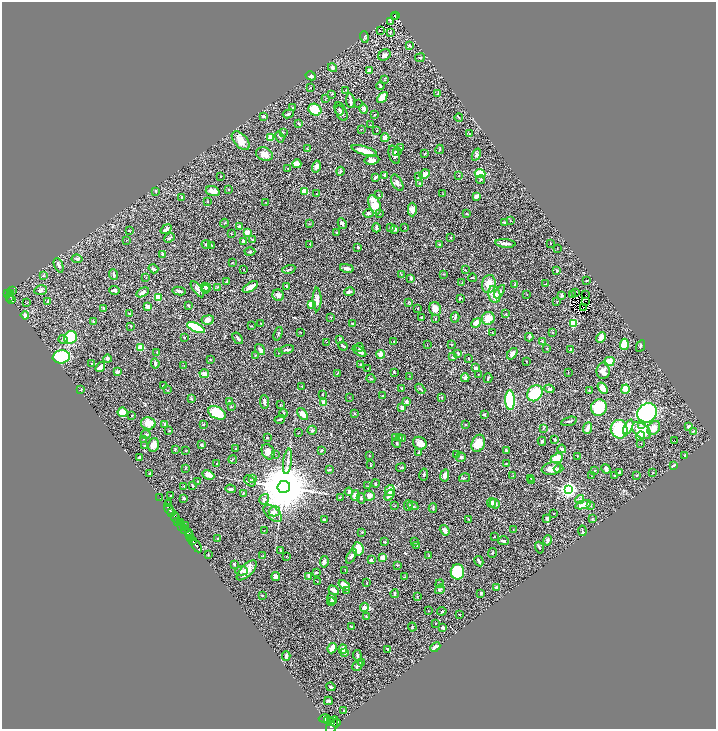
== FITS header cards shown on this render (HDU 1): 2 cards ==
NAXIS1  =                 1428
NAXIS2  =                 1453

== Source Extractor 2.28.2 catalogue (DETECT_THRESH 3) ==
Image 1428 x 1453 px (HDU 1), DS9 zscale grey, zoomed out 1/2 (1 PNG px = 2 x 2 image px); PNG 718 x 731 px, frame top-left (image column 1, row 1453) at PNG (2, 2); each listed source drawn as its Kron ellipse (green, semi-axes under 4 px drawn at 4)
Background 0.631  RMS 0.031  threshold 0.0928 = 3 sigma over >= 5 px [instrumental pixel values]
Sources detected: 541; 58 cannot appear on this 1/2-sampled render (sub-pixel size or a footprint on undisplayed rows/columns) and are neither listed nor drawn; the other 483 listed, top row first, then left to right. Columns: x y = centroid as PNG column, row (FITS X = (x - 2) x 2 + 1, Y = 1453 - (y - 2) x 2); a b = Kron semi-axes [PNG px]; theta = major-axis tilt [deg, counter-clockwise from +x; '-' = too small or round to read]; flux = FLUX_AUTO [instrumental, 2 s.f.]
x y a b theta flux
396 15 3 1 - 21
394 16 3 1 - 5.1
390 22 2 1 - 2.5
380 30 2 1 - 4.5
390 33 2 1 - 2.4
364 37 6 3 -73 7.6
409 45 3 3 - 4.7
384 55 6 5 - 17
420 58 5 3 - 8.2
332 68 5 4 - 12
370 70 3 3 - 9.2
311 76 5 3 - 13
385 80 3 2 - 2.8
380 86 4 2 - 9.4
310 88 2 2 - 2.1
346 90 3 2 - 2.7
438 93 4 2 - 4.2
332 94 3 2 - 2.6
382 97 6 3 46 69
325 99 3 2 - 1.9
350 101 7 2 -82 22
359 103 2 1 - 1.4
292 107 2 2 - 4
364 109 5 3 - 25
315 110 7 5 -34 120
339 111 5 4 - 10
341 112 10 5 -65 23
288 114 6 3 24 7
375 115 3 2 - 4.1
263 116 2 2 - 11
459 117 4 2 - 5.7
299 124 4 2 - 5.6
370 125 2 2 - 2.8
361 129 2 1 - 1.7
377 131 2 2 - 2.1
283 132 3 2 - 2.5
469 133 2 2 - 4.6
271 137 4 3 - 59
280 137 6 2 -57 7.2
385 138 4 3 - 33
241 141 11 6 -47 60
401 148 3 2 - 2.5
308 149 3 2 - 3
440 149 5 1 - 2.8
364 151 13 3 -17 68
397 152 4 3 - 6.2
425 153 3 2 - 4.1
264 154 9 6 -20 39
394 155 10 5 -71 23
476 155 6 4 68 11
372 160 7 4 8 25
297 164 4 4 - 50
316 167 6 4 76 21
288 168 3 2 - 3.4
340 171 4 3 - 5
480 173 5 4 - 110
424 174 5 3 - 28
385 175 4 3 - 11
220 176 2 1 - 1.7
459 176 3 2 - 2.6
376 177 4 3 - 15
418 177 3 2 - 2.8
480 180 4 3 - 5.7
397 183 9 5 -61 21
420 183 4 3 - 5.2
229 189 2 1 - 2.7
156 191 4 3 - 4.8
213 191 7 4 -16 35
305 191 3 3 - 76
317 194 3 2 - 4.1
443 194 3 2 - 2.5
379 195 2 2 - 2.9
477 196 4 3 - 30
182 197 3 2 - 3.5
207 201 3 1 - 2
266 202 2 2 - 1.5
375 205 10 5 -67 84
412 210 7 4 -89 29
369 213 5 3 - 11
379 213 3 3 - 5.6
467 214 3 3 - 4.8
510 220 2 2 - 2.7
504 222 3 2 - 4.6
224 223 4 2 - 2.9
309 224 3 2 - 2.8
342 224 5 3 - 9.6
239 227 3 3 - 17
376 228 4 2 - 14
391 228 4 3 - 5.8
405 228 3 2 - 1.9
166 229 6 4 38 17
394 229 3 3 - 16
129 230 3 2 - 3.9
247 232 3 3 - 38
337 232 2 2 - 5.9
232 234 3 2 - 2.6
169 238 6 3 39 9
451 238 3 2 - 3.2
252 239 2 2 - 5.5
126 240 2 1 - 1.7
243 241 4 3 - 15
505 243 10 3 -5 24
550 243 2 1 - 2.5
206 244 4 3 - 5.8
310 244 3 2 - 3.2
439 244 3 3 - 4.8
212 245 3 2 - 3
358 247 2 2 - 8.7
557 249 2 1 - 1.5
250 252 5 2 - 4.6
162 254 3 2 - 9.8
77 259 5 4 - 9.1
232 262 3 2 - 3
59 265 7 3 -67 15
347 268 7 3 -12 22
153 269 5 2 - 17
289 269 7 2 13 5.7
244 270 2 1 - 1.8
465 270 2 2 - 2.6
557 271 3 3 - 4.2
401 274 3 2 - 1.9
444 274 3 2 - 3.6
114 275 5 3 - 8
43 276 3 3 - 4.4
146 277 2 1 - 2.1
411 278 4 2 - 9.6
473 278 4 2 - 5.2
587 280 3 2 - 5.2
226 281 3 2 - 4.3
462 282 3 2 - 3.4
489 284 9 7 80 64
515 284 4 2 - 6
545 284 4 2 - 2.7
286 286 3 2 - 6.4
206 287 5 3 - 17
218 287 4 3 - 5.4
250 287 9 4 31 49
197 289 9 4 -54 23
205 289 4 3 - 7.4
12 290 4 3 - 58
41 290 6 5 - 14
114 290 5 3 - 16
179 291 6 3 -10 15
142 292 7 3 32 20
349 292 5 3 - 18
499 292 7 4 56 19
7 293 4 2 - 280
11 293 4 3 - 230
576 293 2 2 - 1.6
494 294 8 6 -77 60
586 294 2 1 - 4.1
278 295 6 5 - 26
527 295 2 2 - 1.9
562 295 4 3 - 12
573 295 2 1 - 1.8
10 297 2 2 - 180
158 297 4 3 - 91
460 298 2 2 - 6.5
317 299 12 4 90 34
11 300 4 3 - 140
586 301 2 1 - 3.9
48 302 3 3 - 18
409 302 4 3 - 4.8
557 302 3 2 - 2.5
26 303 2 1 - 4.1
311 304 2 2 - 140
188 305 3 2 - 5.9
148 307 3 3 - 28
104 308 2 2 - 4.7
418 308 2 2 - 6.2
583 308 2 1 - 0.99
435 309 7 6 - 45
129 314 3 2 - 3.6
506 314 4 3 - 4.5
25 315 4 3 - 14
331 317 3 2 - 3.1
421 317 3 2 - 4.7
455 317 5 3 - 8.2
488 318 6 6 - 69
436 319 2 2 - 4.5
208 320 6 4 7 22
93 321 4 3 - 7.9
261 323 2 2 - 2.2
352 323 3 2 - 7
476 323 5 4 - 43
573 323 4 3 - 150
131 326 3 2 - 3.1
251 326 2 2 - 2.8
196 328 9 3 -26 360
300 332 3 2 - 2.4
492 333 2 2 - 3
552 333 3 2 - 2
278 334 7 2 71 6.8
70 337 6 6 - 210
185 337 2 2 - 16
529 337 4 3 - 9.3
238 338 6 2 -53 10
601 338 6 4 48 38
340 339 3 2 - 3.6
63 340 4 3 - 8.2
394 341 4 2 - 3.2
326 342 2 1 - 2.3
542 342 4 2 - 6.8
624 344 5 4 - 140
427 345 2 1 - 1.6
452 345 2 2 - 5.4
343 346 5 2 - 6.4
640 346 6 3 63 5.8
359 347 4 2 - 5.7
141 348 4 4 - 59
260 349 6 3 -53 25
287 349 7 2 11 10
547 349 2 2 - 4.4
571 349 4 2 - 5.1
359 351 7 3 -35 25
157 353 3 2 - 2.5
279 353 2 2 - 4.5
458 353 4 3 - 9.6
381 354 4 4 - 42
512 354 6 3 52 26
256 355 2 2 - 3.2
61 357 8 6 8 560
453 357 3 2 - 10
107 359 4 4 - 16
469 359 2 1 - 3
210 360 3 2 - 2.7
526 361 2 2 - 2.3
609 361 5 4 - 61
155 363 5 2 - 15
92 364 2 2 - 12
360 364 2 2 - 4.4
184 365 3 2 - 1.8
100 367 5 3 - 32
368 368 2 2 - 6.8
475 368 3 2 - 12
603 371 8 6 82 40
118 372 3 3 - 28
568 372 3 1 - 2.4
337 373 4 2 - 3.1
394 373 3 2 - 3.3
204 374 5 4 - 30
479 374 3 2 - 2.7
409 376 3 2 - 2.4
465 378 4 4 - 20
488 378 5 2 - 5.6
371 379 4 2 - 5
163 385 3 2 - 2.6
302 386 3 1 - 1.9
602 388 6 3 -57 79
81 389 3 2 - 2.6
402 389 3 2 - 4.3
420 389 6 2 -42 6.9
549 389 5 4 - 16
625 389 5 4 - 85
168 390 3 2 - 2.9
590 391 3 3 - 5.8
535 393 9 7 48 190
322 395 2 2 - 1.9
383 396 3 3 - 7.4
349 397 2 2 - 1.7
442 397 3 2 - 2.9
191 399 3 3 - 4
510 400 10 5 -88 380
229 401 3 2 - 8.4
265 402 6 3 -86 17
406 402 3 3 - 14
324 403 3 3 - 62
280 405 3 2 - 2.8
231 407 3 3 - 3.8
599 407 8 7 - 190
402 408 3 3 - 16
123 412 5 5 - 83
217 413 9 6 -26 150
354 413 3 2 - 4.9
647 413 10 9 - 1100
283 414 4 2 - 4.7
302 414 7 4 -50 38
132 415 3 2 - 4.1
484 415 3 3 - 6
280 419 5 2 - 7.4
569 421 8 3 14 11
148 423 7 6 - 56
165 424 4 2 - 6.5
642 424 3 2 - 7.3
203 425 3 2 - 2.7
465 425 3 3 - 3.5
689 426 4 3 - 20
628 427 8 4 65 80
543 428 3 2 - 3.9
588 428 6 3 67 45
654 428 8 5 54 52
619 429 9 8 - 270
312 430 5 4 - 9.2
169 431 3 2 - 4.3
641 431 11 7 -37 160
693 431 3 3 - 5.4
299 433 2 2 - 1.8
146 434 4 2 - 9.7
640 436 5 3 - 8.9
395 437 4 3 - 6.3
267 438 3 2 - 3
400 438 3 3 - 4.9
403 438 4 3 - 5.2
143 439 2 2 - 2
555 440 2 2 - 10
674 440 2 1 - 23
542 441 4 4 - 7.2
396 443 5 3 - 6.6
420 443 7 6 - 40
478 443 9 6 68 96
641 443 3 2 - 2
154 445 7 5 74 49
202 445 4 3 - 11
145 446 2 2 - 5.6
236 448 2 2 - 2.8
175 449 3 3 - 5.6
562 449 4 3 - 7.7
322 450 2 2 - 7.5
506 450 2 2 - 7.6
186 451 3 2 - 2.3
268 452 8 6 -63 28
419 453 4 2 - 9
275 454 2 1 - 3
370 455 2 2 - 2.6
457 455 3 3 - 7
578 456 3 2 - 3
685 456 2 2 - 1.8
461 457 5 4 - 10
140 458 3 3 - 19
557 458 6 4 24 95
233 459 4 2 - 4.6
288 461 13 3 82 24
506 463 2 2 - 2.4
217 464 2 2 - 4.2
370 465 3 2 - 2.9
674 466 3 2 - 9
401 468 5 2 - 4.4
185 469 3 2 - 2.5
329 469 4 3 - 4.9
551 469 10 6 8 40
559 469 5 3 - 11
606 469 5 3 - 33
595 470 2 2 - 3.5
620 472 3 2 - 6
653 472 2 2 - 2
150 474 3 2 - 11
424 474 6 3 78 7.5
208 475 6 3 -26 45
445 475 6 4 82 28
637 475 3 2 - 3.3
513 476 3 2 - 3.8
591 476 2 2 - 2.4
614 476 3 2 - 3.4
465 478 5 1 - 3.3
531 478 3 2 - 4.2
252 479 3 2 - 6.3
531 480 3 1 - 2.1
198 481 2 2 - 3.5
250 481 6 4 -48 14
375 484 4 3 - 6.5
192 486 3 2 - 7
368 486 2 1 - 1.5
184 487 2 1 - 1.5
284 487 6 6 - 43000
231 489 5 3 - 11
568 489 4 4 - 1800
390 490 5 5 - 69
349 492 4 3 - 12
243 493 3 2 - 2.9
171 495 3 2 - 2.4
355 495 5 3 - 45
389 495 6 4 52 20
369 496 5 5 - 19
160 497 3 2 - 32
340 497 3 2 - 3
184 498 3 3 - 6.9
361 498 5 3 - 7.8
264 499 6 4 56 17
580 499 4 4 - 15
169 503 2 1 - 1.7
492 503 5 3 - 23
495 504 5 4 - 23
408 505 5 4 - 9.3
583 505 8 3 17 91
394 506 3 2 - 1.8
413 506 5 3 - 7.7
591 506 3 2 - 2.9
433 508 4 2 - 6.3
169 510 7 2 -53 610
274 511 6 5 - 17
171 513 2 1 - 390
273 513 11 6 -42 28
554 513 3 1 - 1.8
175 517 5 3 - 1900
547 519 4 3 - 9.3
592 519 4 2 - 2.9
324 520 3 3 - 8.7
469 520 4 2 - 3.9
178 522 2 1 - 27
181 522 4 2 - 240
185 526 3 1 - 81
182 527 2 1 - 78
513 529 2 1 - 1.9
185 530 3 2 - 160
264 530 2 2 - 1.8
445 530 6 3 -55 19
582 531 5 2 - 7.2
188 532 4 2 - 360
362 532 2 2 - 5.3
190 535 4 2 - 390
494 537 2 2 - 3.2
191 539 2 2 - 350
218 539 3 2 - 8.6
548 540 5 3 - 13
192 541 3 2 - 670
503 541 5 3 - 9
385 542 2 2 - 4.5
415 542 2 2 - 3
417 545 2 1 - 1.7
196 546 7 2 -57 1100
539 548 6 3 -74 6.3
358 549 7 5 -82 82
281 550 3 2 - 4.3
492 553 5 2 - 6.1
208 554 3 2 - 5.7
263 555 2 1 - 2.8
429 555 3 2 - 3.6
286 556 2 2 - 2.2
351 556 8 3 62 13
383 557 4 3 - 38
371 560 4 3 - 15
479 561 5 2 - 9.7
324 562 6 4 81 17
234 564 3 2 - 6
397 565 3 3 - 3.5
247 570 13 6 45 57
345 570 3 2 - 2.3
241 571 6 5 - 13
457 572 7 6 - 320
316 573 3 2 - 8.2
276 576 4 3 - 21
309 576 3 2 - 20
404 577 3 2 - 4
317 581 2 2 - 2
367 583 2 2 - 2.4
440 584 4 2 - 3.7
344 585 7 3 -38 50
496 588 4 3 - 14
440 589 5 4 - 8.7
334 590 6 3 -37 20
347 590 3 2 - 3.7
481 593 3 2 - 10
394 594 4 3 - 12
262 596 3 3 - 3.4
417 596 3 2 - 2.6
332 599 6 4 -59 15
331 601 4 3 - 4.9
364 607 4 4 - 25
429 611 3 2 - 1.9
442 611 4 3 - 6.8
459 614 2 1 - 3.1
366 616 3 2 - 6.7
436 623 2 2 - 3.1
351 626 4 2 - 5.4
412 627 4 2 - 4
443 628 3 2 - 14
435 647 5 3 - 15
332 648 5 3 - 50
343 649 5 4 - 36
388 649 4 3 - 6
345 653 4 3 - 6.3
357 655 5 3 - 10
286 656 4 2 - 15
361 663 3 2 - 7.1
358 665 6 3 45 16
331 687 4 2 - 7.7
328 701 4 2 - 7
344 711 3 2 - 8.4
325 719 6 3 -1 1400
327 721 4 3 - 1400
331 721 3 2 - 610
336 723 4 2 - 420
332 725 9 5 66 2500
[58 sub-pixel or undisplayed-footprint detections neither listed nor drawn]